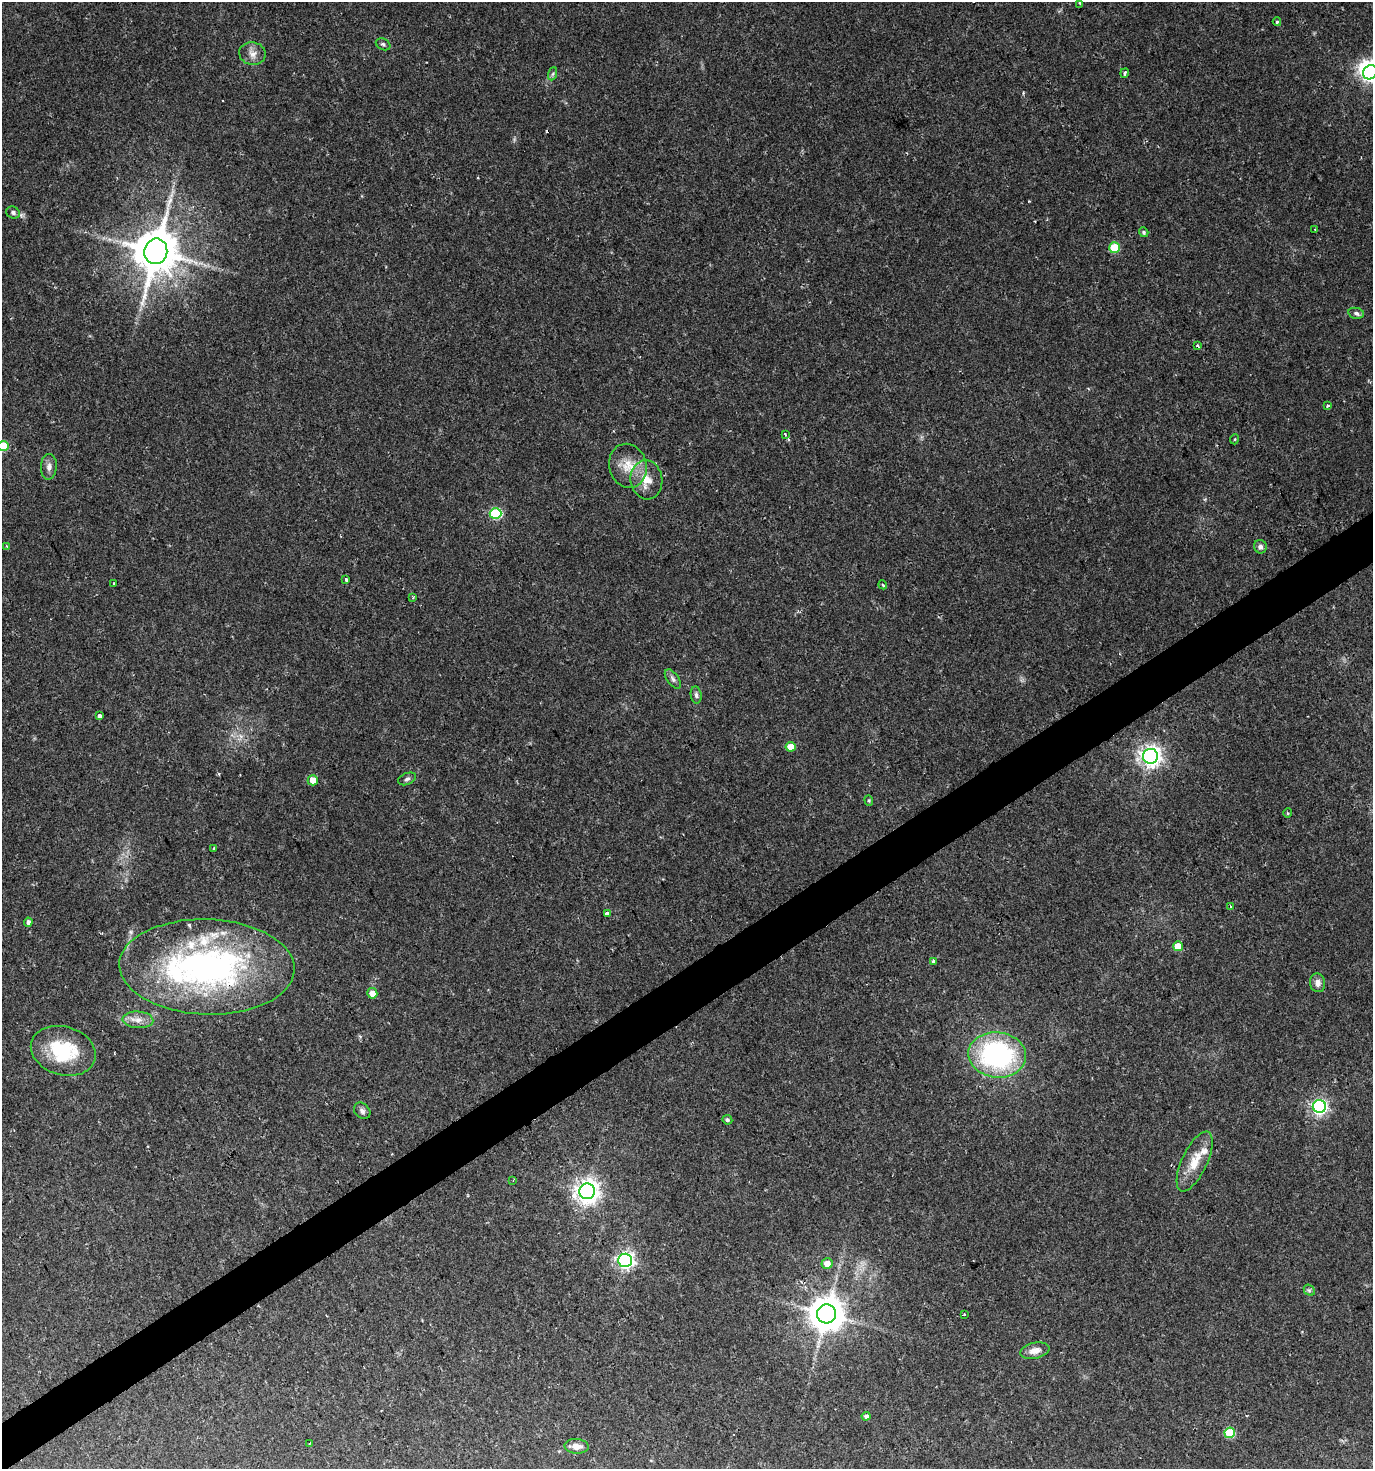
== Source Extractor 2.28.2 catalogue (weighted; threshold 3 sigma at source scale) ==
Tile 7 of 4 x 4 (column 3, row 2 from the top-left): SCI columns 2918-4288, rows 2934-4400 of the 5773 x 5868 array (HDU 1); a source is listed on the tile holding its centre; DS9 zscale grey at full resolution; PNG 1375 x 1471 px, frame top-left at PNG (2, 2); each listed source drawn as its Kron ellipse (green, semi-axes under 4 px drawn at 4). Shown black and unused: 3% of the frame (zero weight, under 2 of 3 exposures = <1% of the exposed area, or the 3 px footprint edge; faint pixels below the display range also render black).
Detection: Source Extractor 2.28.2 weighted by HDU 2 'WHT'; one run over the whole footprint, this tile lists its part. Background 0.027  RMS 0.0031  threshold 0.0139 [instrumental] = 3 sigma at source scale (4.5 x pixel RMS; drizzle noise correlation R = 1.50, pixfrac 1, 0.0396/0.0396 arcsec/px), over >= 5 px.
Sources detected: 72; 1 inside a brighter object's white glare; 1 cosmic-ray / hot-pixel residue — neither listed nor drawn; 5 inside a brighter listed object's ellipse — not listed separately; the other 65 listed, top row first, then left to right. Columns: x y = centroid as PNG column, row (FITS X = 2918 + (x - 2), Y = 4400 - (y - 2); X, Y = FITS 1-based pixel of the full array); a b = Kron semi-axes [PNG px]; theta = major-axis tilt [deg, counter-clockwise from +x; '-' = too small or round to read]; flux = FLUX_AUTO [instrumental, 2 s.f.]
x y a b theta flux
1080 3 3 3 - 0.52
1277 22 4 3 - 0.5
383 44 8 5 -28 0.71
252 54 13 11 -10 2.4
1370 72 7 6 - 100
1125 73 5 4 - 0.98
552 74 7 4 69 0.55
13 212 7 5 -25 0.85
1315 229 3 2 - 0.24
1144 232 5 4 - 0.62
1114 248 5 5 - 12
156 251 13 11 80 1300
1356 313 8 5 -11 0.84
1197 346 3 3 - 0.74
1328 405 4 3 - 0.59
785 434 4 3 - 0.39
1235 439 5 3 - 0.28
3 446 5 5 - 13
628 466 22 18 -75 6.8
49 467 13 8 87 1.7
646 480 19 16 -82 5.7
496 513 6 5 - 25
6 546 3 3 - 0.37
1260 547 7 6 - 1.1
346 580 4 3 - 3.9
114 583 3 3 - 0.84
883 585 4 3 - 0.27
413 598 3 2 - 0.4
673 679 11 6 -54 1
696 695 8 5 -82 0.91
99 716 4 3 - 1.8
790 747 5 5 - 4.9
1150 756 7 7 - 190
407 779 9 5 23 0.81
313 780 5 5 - 4.1
869 800 5 4 - 0.45
1288 813 4 4 - 0.34
214 848 4 2 - 0.24
1230 907 3 2 - 0.64
607 913 3 3 - 1.7
28 922 4 4 - 1
1178 946 5 5 - 4.6
933 962 4 3 - 1.5
207 967 88 47 -2 110
1317 983 9 7 -80 1.7
372 993 5 5 - 2.9
138 1020 15 8 -4 2.6
63 1051 33 24 -16 19
997 1055 29 22 -6 57
1319 1107 6 6 - 86
362 1111 9 7 -46 1.1
727 1120 5 4 - 0.6
1195 1161 32 12 65 6.8
513 1180 3 3 - 0.36
587 1191 8 7 - 270
625 1260 7 6 - 110
827 1263 5 5 - 2.9
1309 1290 6 4 -43 0.52
826 1314 9 9 - 680
964 1314 4 2 - 0.48
1035 1351 15 8 12 2.5
866 1416 4 4 - 1.2
1230 1433 5 5 - 14
310 1443 3 2 - 0.31
577 1446 12 7 -5 2.5
Overlapping masked pixels (flux is a lower limit): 1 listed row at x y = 207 967
Isophote crosses this tile's border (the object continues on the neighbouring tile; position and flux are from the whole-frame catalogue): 2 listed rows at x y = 1370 72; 3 446